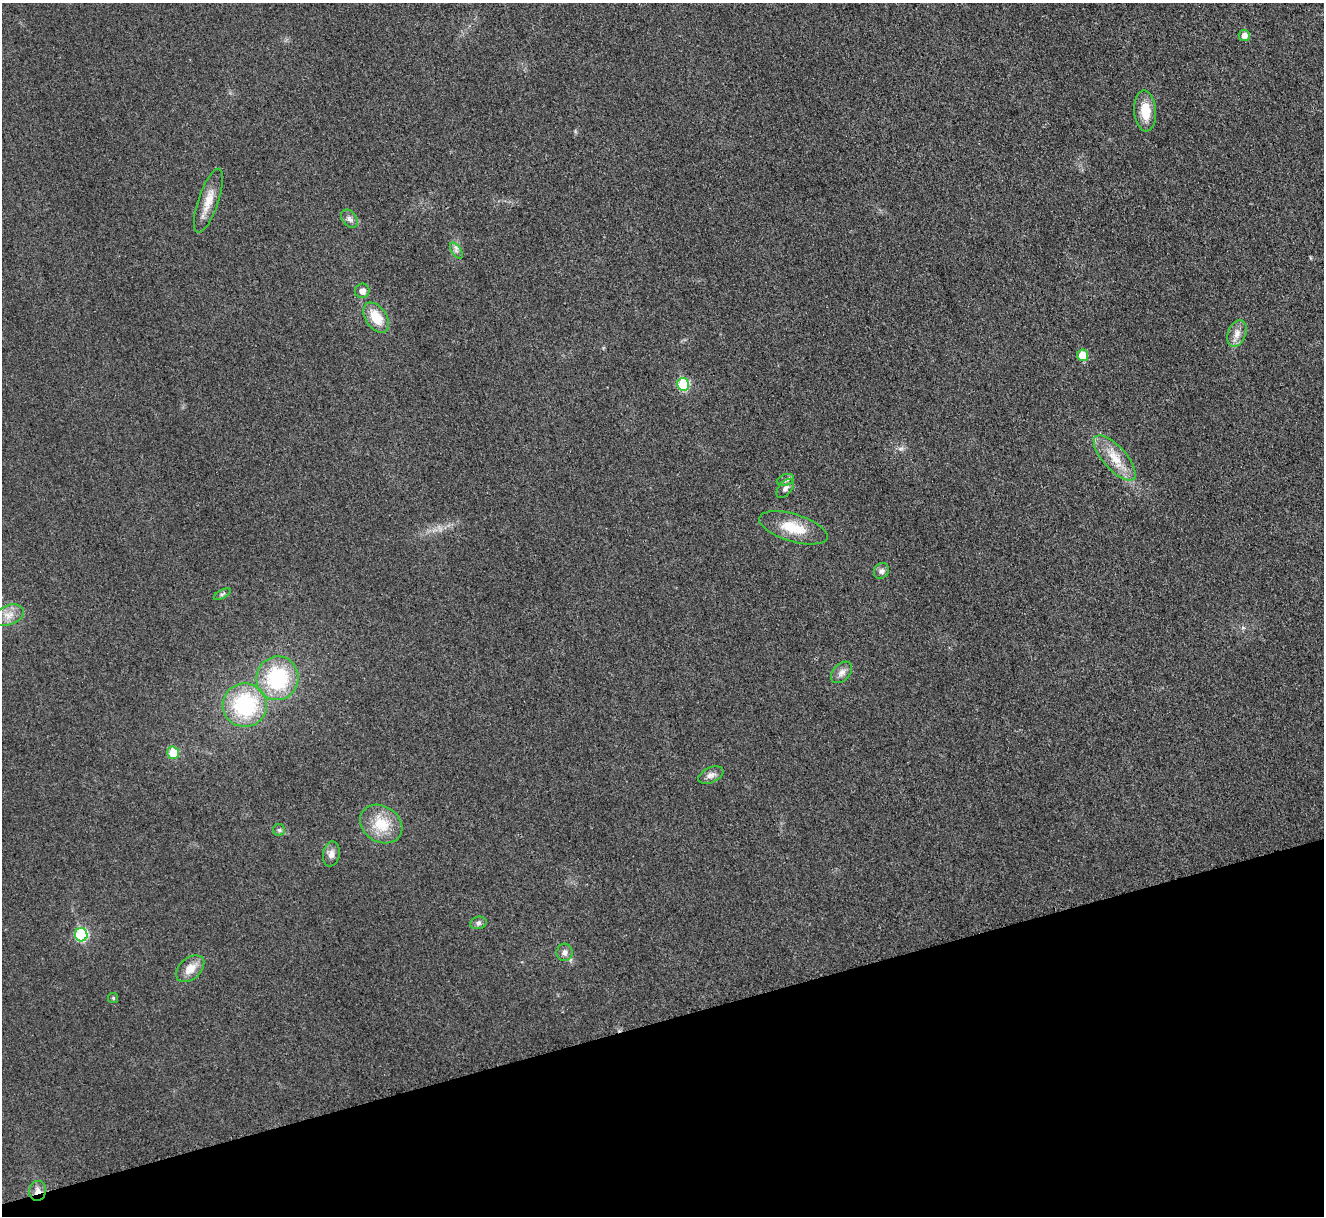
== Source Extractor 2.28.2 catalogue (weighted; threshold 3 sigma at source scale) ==
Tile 14 of 4 x 4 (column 2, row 4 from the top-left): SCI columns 1327-2648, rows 155-1368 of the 5308 x 5290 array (HDU 1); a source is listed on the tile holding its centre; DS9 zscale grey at full resolution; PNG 1326 x 1218 px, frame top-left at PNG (2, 3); each listed source drawn as its Kron ellipse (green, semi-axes under 4 px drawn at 4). Shown black and unused: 16% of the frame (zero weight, under 3 of 4 exposures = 1% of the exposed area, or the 3 px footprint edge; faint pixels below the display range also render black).
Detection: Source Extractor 2.28.2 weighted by HDU 2 'WHT'; one run over the whole footprint, this tile lists its part. Background 0.0693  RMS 0.0068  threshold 0.0307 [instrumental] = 3 sigma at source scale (4.5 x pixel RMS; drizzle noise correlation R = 1.50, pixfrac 1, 0.05/0.05 arcsec/px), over >= 5 px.
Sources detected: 32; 1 inside a brighter listed object's ellipse — not listed separately; the other 31 listed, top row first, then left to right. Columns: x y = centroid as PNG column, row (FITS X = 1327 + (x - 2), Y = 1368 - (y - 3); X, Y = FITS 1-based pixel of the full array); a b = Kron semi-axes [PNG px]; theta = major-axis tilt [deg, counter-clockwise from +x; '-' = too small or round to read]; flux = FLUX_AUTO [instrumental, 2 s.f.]
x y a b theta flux
1244 35 5 5 - 4.7
1145 111 20 11 -85 15
208 201 33 10 71 11
349 219 10 7 -53 2.6
456 251 9 5 -57 2
362 291 7 7 - 3.6
376 318 17 10 -55 16
1237 333 14 9 69 5.4
1082 355 5 5 - 13
683 384 6 6 - 35
1115 458 28 11 -48 15
785 480 9 5 18 1.9
785 488 11 6 48 2.9
793 528 35 13 -17 19
881 571 8 7 - 2.4
222 594 9 3 29 1.2
9 615 16 9 20 7
842 672 12 8 46 4
277 678 22 21 - 55
245 705 22 22 - 61
173 753 6 6 - 16
711 775 13 7 24 3.6
381 824 22 18 -33 20
279 830 6 6 - 1.3
331 854 12 8 80 4.2
478 923 8 6 16 2
81 935 6 6 - 51
565 952 8 8 - 3.2
190 969 16 10 41 8.6
113 998 5 5 - 1.1
37 1191 10 8 82 4.5
Overlapping masked pixels (flux is a lower limit): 1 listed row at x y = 37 1191